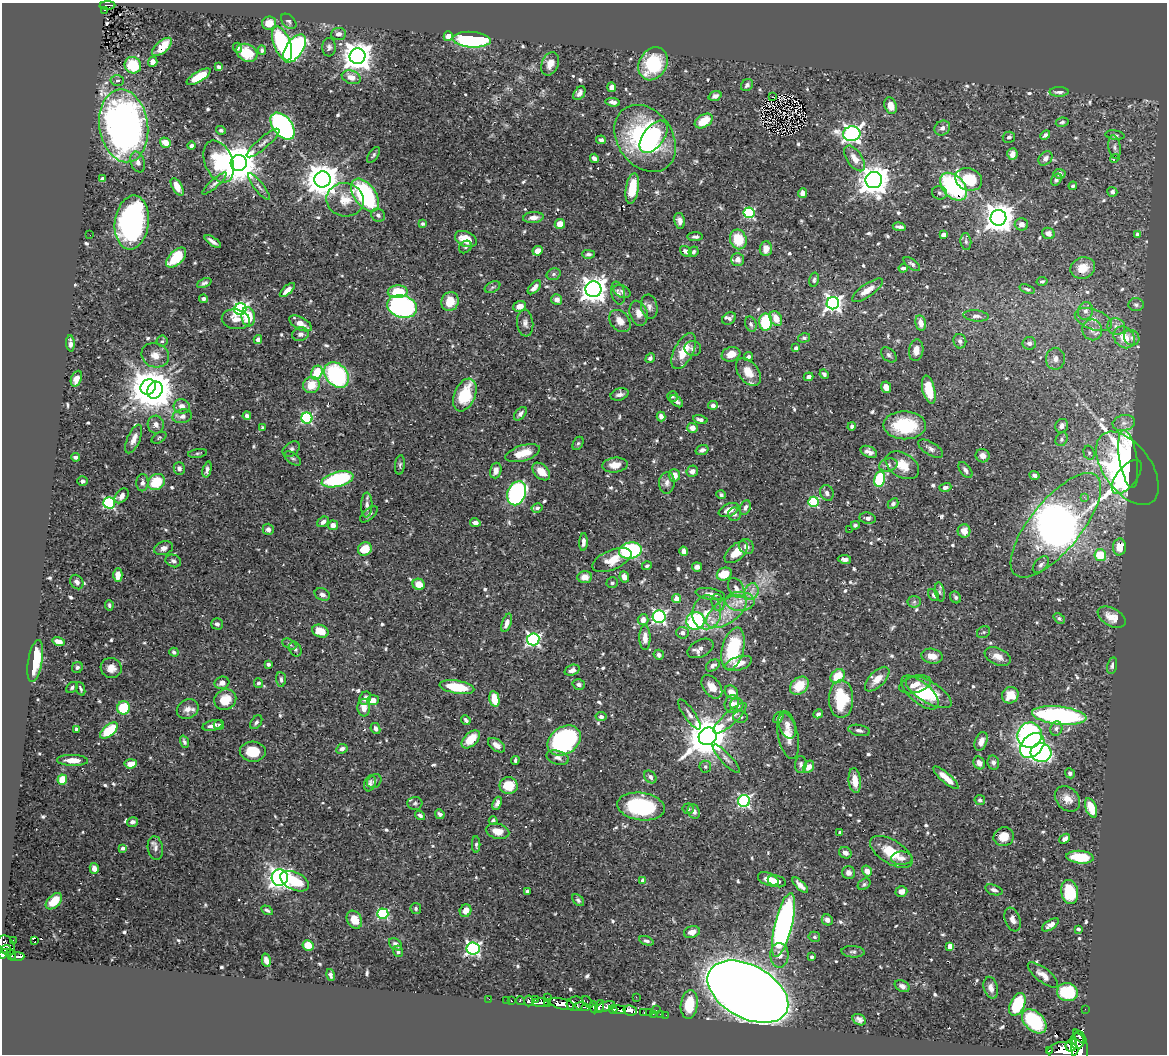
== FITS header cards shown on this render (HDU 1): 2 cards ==
NAXIS1  =                 1165
NAXIS2  =                 1052

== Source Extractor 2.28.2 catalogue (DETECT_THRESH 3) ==
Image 1165 x 1052 px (HDU 1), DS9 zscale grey, 1 PNG px = 1 image px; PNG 1169 x 1056 px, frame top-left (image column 1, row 1052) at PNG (2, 3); each listed source drawn as its Kron ellipse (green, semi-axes under 4 px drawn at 4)
Background 0.454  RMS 0.013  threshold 0.0382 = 3 sigma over >= 5 px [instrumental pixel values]
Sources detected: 715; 1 with non-positive FLUX_AUTO (blend fragments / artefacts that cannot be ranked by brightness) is neither listed nor drawn; of the other 714, the 500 brightest by FLUX_AUTO listed and drawn (214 fainter detections omitted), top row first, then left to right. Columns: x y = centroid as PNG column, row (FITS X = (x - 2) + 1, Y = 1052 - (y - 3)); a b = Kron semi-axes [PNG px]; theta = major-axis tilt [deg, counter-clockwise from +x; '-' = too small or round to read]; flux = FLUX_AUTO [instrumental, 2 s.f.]
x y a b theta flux
107 5 8 3 2 43
105 10 3 2 - 2.3
289 21 9 6 -45 2
269 23 7 6 - 11
339 34 7 6 - 3.7
448 36 5 4 - 16
471 40 19 7 -4 120
282 43 18 8 -69 100
162 47 12 6 41 16
329 47 9 7 88 2.7
237 48 5 4 - 2.2
294 49 16 8 55 210
262 50 5 4 - 2
247 53 11 8 -28 19
357 56 8 7 - 1300
153 62 5 4 - 4.2
550 64 12 8 67 7.8
653 64 17 13 60 50
133 65 8 8 - 31
219 67 4 3 - 2.2
199 77 13 5 30 25
351 77 10 6 -20 7
117 81 6 5 - 2.4
747 85 6 5 - 2.6
612 87 5 4 - 5.4
1059 92 9 5 1 3.9
579 93 8 5 54 3.7
715 96 6 4 20 3.4
773 97 2 2 - 75
613 102 7 4 -8 3.6
891 106 8 6 -71 9.9
704 121 10 6 32 21
1062 122 6 4 11 1.9
124 126 37 24 -82 440
283 126 15 9 -52 230
942 128 8 7 - 3.8
221 130 5 4 - 2.1
852 134 9 7 10 330
1045 135 5 4 - 2.4
1115 135 9 4 -7 2.1
654 137 18 10 53 32
1009 137 6 5 - 2.5
645 138 36 27 -54 140
601 140 5 4 - 2.6
165 143 6 4 -35 11
263 143 21 5 41 4.6
192 146 4 4 - 2.4
1115 147 12 6 -81 2.9
1012 154 6 5 - 7.1
373 155 9 4 55 1.8
594 158 5 4 - 3.7
855 158 14 7 -55 8.5
1045 158 8 6 47 4.6
1115 158 5 3 - 8.6
138 162 11 7 -70 4.5
219 162 22 14 -68 66
239 163 8 8 - 2900
1059 174 6 5 - 3.4
102 179 4 4 - 2.9
322 179 8 8 - 1900
969 179 14 11 -22 30
1056 179 6 4 55 2.2
874 180 8 8 - 1400
214 183 16 4 41 2.8
1073 186 4 3 - 1.8
177 187 10 5 -59 11
259 187 17 4 -51 3.1
954 187 16 10 -47 130
632 189 15 6 81 20
1112 192 5 5 - 2.3
802 193 5 4 - 4
939 193 7 6 - 2.2
365 195 18 10 -54 130
345 200 18 16 -12 18
749 213 6 5 - 89
378 215 7 6 - 3.2
533 218 10 5 6 5.8
998 218 8 8 - 1400
680 221 8 5 -77 4.2
132 222 27 17 82 220
423 224 4 4 - 1.7
560 224 5 5 - 9.1
1021 224 7 6 - 4.2
899 227 7 3 -9 2.4
1048 233 6 5 - 5.4
1137 234 4 4 - 4
90 235 2 2 - 2.4
943 235 4 4 - 4.4
695 237 8 4 2 2.2
466 239 11 7 -24 17
738 239 10 8 -70 25
213 241 9 3 -35 3.6
966 241 8 5 -83 1.8
465 247 7 5 42 1.9
766 249 7 6 - 8.4
538 251 5 4 - 7
686 251 6 5 - 3.6
694 252 5 4 - 1.7
588 254 6 4 -1 2.3
176 257 12 6 45 32
737 260 6 6 - 5.5
912 264 10 4 -37 1.9
903 268 4 3 - 2.7
1083 268 12 10 22 14
554 274 7 5 16 2
814 280 7 4 76 2.4
1042 281 5 4 - 1.7
204 283 8 4 23 2.2
492 287 8 5 26 1.9
534 287 8 4 47 4.5
593 289 8 8 - 910
1027 289 8 4 -17 1.8
287 290 9 4 42 5.9
867 290 18 6 35 10
622 291 9 6 -25 2.5
398 292 10 6 3 32
618 293 11 6 -78 3.6
204 299 4 4 - 2.6
557 300 5 5 - 4.4
450 301 10 8 70 16
833 303 6 6 - 380
1136 305 7 6 - 2.4
519 306 6 5 - 7.2
402 307 15 11 -17 200
649 307 12 8 -80 4.5
240 309 6 5 - 200
1085 311 9 7 73 4.3
639 313 13 8 -72 6.9
976 316 13 5 -6 3.8
248 317 10 7 -80 22
729 318 7 5 31 2.8
776 318 8 5 -61 12
236 319 14 10 -11 10
1093 320 19 10 -20 10
620 321 12 9 -50 7.9
766 322 8 6 -88 45
301 323 12 6 -28 9.2
525 323 13 8 -83 4.5
921 323 8 5 -78 7.7
751 324 8 5 -70 2.5
1116 327 9 8 - 4.3
1092 330 10 10 - 6.3
300 334 8 7 - 3.5
1124 337 12 9 -48 16
804 338 6 4 15 1.9
1132 338 8 7 - 3.8
258 340 4 4 - 4
162 341 5 5 - 1.7
960 341 7 6 - 3.4
70 343 8 3 -86 3.2
1029 343 7 6 - 3.2
693 348 8 7 - 3
796 348 4 4 - 2.5
916 350 11 7 81 6.8
684 351 19 9 63 20
731 354 9 7 19 9.4
155 355 14 12 -21 8.4
889 355 9 6 -42 2.3
748 357 5 4 - 2.3
650 358 5 4 - 1.9
1055 359 11 9 -90 5.3
748 372 16 10 -53 14
317 373 7 5 64 26
824 374 5 4 - 1.8
337 375 14 10 -48 140
809 377 5 4 - 3.8
76 379 8 5 67 8.7
311 385 8 8 - 15
148 387 8 7 - 1700
886 387 6 4 -66 7.3
155 390 9 7 60 1800
929 390 14 6 -77 23
620 394 9 6 16 3.9
465 395 17 10 67 39
672 396 5 5 - 1.8
676 401 7 4 -39 2.9
713 405 5 4 - 3
182 406 8 7 - 5.7
520 414 8 5 51 3.2
182 416 10 7 11 4.1
247 416 4 4 - 3
661 416 5 4 - 4
307 418 5 5 - 98
700 420 7 4 -13 3.1
1124 423 11 8 10 5.5
156 425 9 8 - 5.5
905 425 21 14 -2 53
852 426 4 4 - 2.9
1062 426 7 6 - 4.5
263 428 3 3 - 2.7
692 428 5 5 - 6.6
159 438 8 5 31 1.6
134 439 15 6 66 7.5
1062 439 7 5 60 2.3
578 443 7 5 61 1.8
291 449 9 6 36 2.7
931 449 14 6 -31 3.7
702 450 6 4 17 3.1
869 452 9 5 -24 4.3
198 453 9 3 9 1.7
523 453 18 8 17 14
1089 453 7 5 -74 2
983 456 7 6 - 4.9
76 457 4 3 - 2.7
293 458 9 5 -35 2.2
1128 459 29 9 -81 75
400 465 10 5 83 2
615 465 13 7 6 10
888 465 9 6 16 3.3
902 465 18 12 -30 16
179 468 6 5 - 3.3
1127 468 42 23 -54 160
207 470 8 4 76 2.9
965 470 9 5 -53 3.1
496 471 8 5 74 6
541 471 10 7 -44 11
692 471 6 5 - 4.8
674 475 6 5 - 8
1034 475 5 4 - 2.8
1127 477 20 10 51 80
337 479 16 7 14 89
880 479 8 5 78 53
82 481 5 4 - 2.5
156 482 9 7 39 32
142 483 8 6 88 3.6
667 483 11 8 84 4.6
945 487 6 4 16 3.1
517 493 12 9 68 180
827 493 8 6 -64 3.4
721 495 5 4 - 1.8
122 496 8 5 49 5.1
1084 497 3 3 - 2.6
813 502 5 5 - 58
109 503 6 5 - 100
893 504 6 4 43 2.7
367 505 12 5 88 4
745 507 7 5 66 3.2
537 508 5 4 - 2.1
729 510 11 6 23 8.8
369 514 11 5 43 2.6
734 514 7 6 - 2.3
868 518 8 5 -8 3.2
323 522 6 4 34 3.7
475 523 5 4 - 3.8
333 525 5 4 - 6.7
855 525 4 4 - 2.1
1056 525 64 25 51 810
268 529 6 5 - 3.4
849 529 2 2 - 8.1
964 531 6 6 - 7.4
583 542 9 4 87 3.9
746 546 8 7 - 4.2
1119 547 8 6 86 14
164 548 10 6 19 4
365 549 7 6 - 18
630 550 11 8 8 120
684 551 5 4 - 5.3
736 552 14 7 41 16
1100 555 6 6 - 23
844 559 7 4 -8 3.4
612 560 21 9 23 15
173 561 8 6 -19 3
1041 565 10 6 46 3.2
647 566 5 4 - 2.3
697 567 5 4 - 3.6
724 574 8 6 24 20
118 575 7 4 -89 11
585 577 7 6 - 7.2
624 577 5 4 - 6.9
77 582 8 6 -54 3.7
612 583 6 5 - 1.9
419 584 6 5 - 12
736 588 11 7 -60 5
751 592 9 6 72 5
940 592 9 4 -79 2
322 594 8 6 -25 3.7
710 594 15 5 -10 4.8
934 595 6 5 - 2.1
956 597 6 5 - 2.1
677 599 4 4 - 14
740 601 14 9 -1 11
914 602 6 6 - 2
718 603 9 6 -74 2.8
109 605 5 4 - 1.7
707 612 17 14 80 16
726 612 23 11 35 22
659 617 6 6 - 190
1112 617 15 9 -29 11
1059 618 6 4 -41 1.7
643 620 5 5 - 6.5
695 621 9 9 - 110
507 623 10 4 71 5.1
217 624 6 5 - 3.1
320 631 8 6 -22 15
984 632 7 5 35 1.7
682 633 6 6 - 4.6
645 638 12 5 -89 8.4
533 639 6 6 - 190
59 641 6 4 -16 6
289 644 7 4 -28 1.8
701 648 14 8 27 6.1
295 649 8 5 -63 2.2
733 649 21 11 76 60
174 652 4 4 - 1.9
659 655 5 5 - 3
932 656 11 7 -10 8.5
998 657 14 8 -23 7.2
35 661 21 7 80 30
738 663 14 6 17 10
268 664 4 3 - 2.2
713 665 8 5 36 3
1112 666 8 5 78 2.3
77 667 6 5 - 2.2
111 668 10 10 - 7.3
572 670 8 5 20 4.3
838 676 8 6 47 20
281 679 7 5 -86 2.2
877 679 15 7 46 11
222 683 7 6 - 5.7
258 683 5 4 - 2.2
579 684 6 5 - 2.7
915 684 16 8 15 10
799 686 10 8 42 20
72 687 6 5 - 1.9
457 687 17 6 -10 36
712 687 13 8 -52 11
81 689 7 3 -69 1.8
731 692 7 6 - 9.5
920 692 23 10 -40 25
929 692 26 10 -31 29
1010 695 8 8 - 14
365 698 7 5 56 4.6
494 699 8 5 -78 17
841 699 19 12 -90 43
225 700 11 10 - 16
373 700 5 5 - 8.2
732 704 9 7 78 4.5
737 705 6 6 - 7.1
123 708 6 6 - 37
364 708 9 6 -87 8.4
188 709 11 9 30 6.4
689 714 18 5 -55 4.3
818 714 5 4 - 2.5
1059 715 27 9 -6 190
601 717 5 4 - 3.4
740 717 7 6 - 2.8
778 717 6 4 56 2.4
730 718 21 6 42 7.4
466 720 5 4 - 1.9
256 722 7 5 53 2.4
212 725 10 5 15 5.8
219 725 5 5 - 1.8
787 725 14 8 -72 5.8
375 728 5 4 - 3.2
1056 728 7 6 - 2.9
76 729 4 3 - 2.1
859 730 11 5 -11 3.2
109 731 10 5 40 37
1030 735 13 12 - 160
708 736 9 8 - 3100
788 736 23 10 -78 11
471 739 11 6 44 19
564 740 18 13 35 180
981 741 9 6 68 6.6
184 742 6 3 -71 1.8
496 745 10 5 -34 6.2
1032 745 14 10 46 270
342 749 6 4 26 3.5
253 752 13 10 -3 21
1041 753 10 9 - 180
558 758 11 6 -18 4.5
726 759 19 5 -47 4.6
72 760 15 5 -1 9.4
515 760 4 3 - 1.7
993 762 7 6 - 2.5
979 763 6 5 - 5.2
131 764 6 4 5 8.9
801 764 8 6 86 2.7
705 767 6 6 - 1.8
809 767 6 5 - 7.1
1070 773 5 4 - 2.3
650 777 7 5 -50 3.2
946 778 16 5 -41 12
62 780 5 4 - 21
374 781 8 6 42 2.3
855 781 12 6 -84 12
370 783 8 5 70 3
509 786 9 8 - 23
1067 799 14 11 -45 8.8
980 800 5 5 - 2
744 801 6 6 - 160
415 803 7 6 - 1.9
497 803 7 4 68 3.6
641 806 24 13 -8 82
1091 808 10 5 -69 18
688 809 5 5 - 1.8
694 811 7 6 - 3.7
440 814 5 4 - 3.5
420 815 5 4 - 2.8
493 820 4 4 - 2.1
132 822 5 4 - 2.9
498 831 12 7 -14 11
840 832 4 3 - 1.9
1004 837 10 9 - 12
1065 839 6 4 38 4.6
476 845 8 4 89 1.7
123 848 4 4 - 3.2
155 848 12 7 -81 3.9
891 852 24 11 -32 26
845 853 6 5 - 4.7
1080 857 14 6 -5 31
902 858 10 6 2 5.3
94 868 5 4 - 5.5
867 871 6 4 -56 6.3
849 873 6 6 - 4.5
280 878 8 8 - 460
768 879 11 6 -23 11
643 880 4 4 - 6.1
295 881 15 8 -25 28
777 881 9 5 -16 4.6
864 884 7 5 37 1.8
800 885 10 4 -44 5.7
994 890 9 5 -19 2.8
527 891 4 3 - 2.7
901 891 6 5 - 5.5
1070 892 12 8 -78 37
578 900 7 4 -46 2.1
54 901 10 6 44 13
416 909 5 5 - 1.7
267 910 6 4 -32 2.1
466 911 6 5 - 7.2
383 914 5 5 - 83
1013 919 12 7 -70 5.2
354 920 9 7 -59 13
827 920 6 5 - 4.2
783 925 33 8 76 310
1050 925 9 4 33 4.9
1078 929 4 3 - 1.8
692 932 8 6 17 6.9
814 937 6 5 - 1.7
13 940 2 2 - 5.5
35 941 3 2 - 340
646 941 8 4 -20 2.2
395 944 7 5 -37 3.7
6 945 11 7 -60 300
308 945 6 5 - 12
950 946 4 4 - 9.1
473 949 6 6 - 190
6 950 5 3 - 120
398 951 6 5 - 3
853 952 11 6 -4 2.2
3 954 5 4 - 240
11 955 6 3 -63 79
779 955 12 9 -88 6.7
17 956 7 4 2 170
811 957 3 3 - 1.9
266 960 7 4 -76 3.9
330 975 6 4 -77 3.1
1043 975 18 7 -38 6.5
902 986 8 5 -28 3.6
991 988 11 7 -75 5.6
748 992 43 26 -28 2700
1067 992 10 9 - 48
547 997 3 2 - 21
636 997 2 2 - 3.7
489 999 2 2 - 5.1
535 999 3 2 - 38
506 1000 2 2 - 5.2
511 1001 3 3 - 26
520 1001 4 3 - 95
529 1001 5 4 - 270
541 1002 9 3 3 860
588 1002 7 3 -48 90
548 1004 3 2 - 66
562 1004 13 5 -16 1800
575 1004 8 7 - 710
1017 1004 12 7 65 42
689 1005 14 8 83 24
599 1006 7 3 74 240
583 1007 7 4 -9 290
593 1007 6 4 -78 300
605 1007 10 4 18 380
613 1009 4 4 - 340
1085 1009 2 2 - 5.1
619 1010 6 4 -8 490
630 1010 7 5 -9 1500
656 1010 3 2 - 30
644 1012 3 2 - 3
649 1013 3 2 - 10
653 1014 2 2 - 12
660 1014 2 2 - 9.3
666 1015 2 2 - 6.5
859 1020 7 5 -31 3.4
1034 1021 14 9 -45 61
1079 1036 8 3 -49 270
1077 1041 7 7 - 660
1071 1045 6 5 - 700
1049 1050 3 3 - 55
1063 1050 15 8 3 2400
1080 1050 19 8 -86 1700
At the frame edge (FLAGS 8, measured only in part): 2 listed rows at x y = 3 954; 1080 1050
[214 fainter detections neither listed nor drawn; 1 non-positive-flux detection neither listed nor drawn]